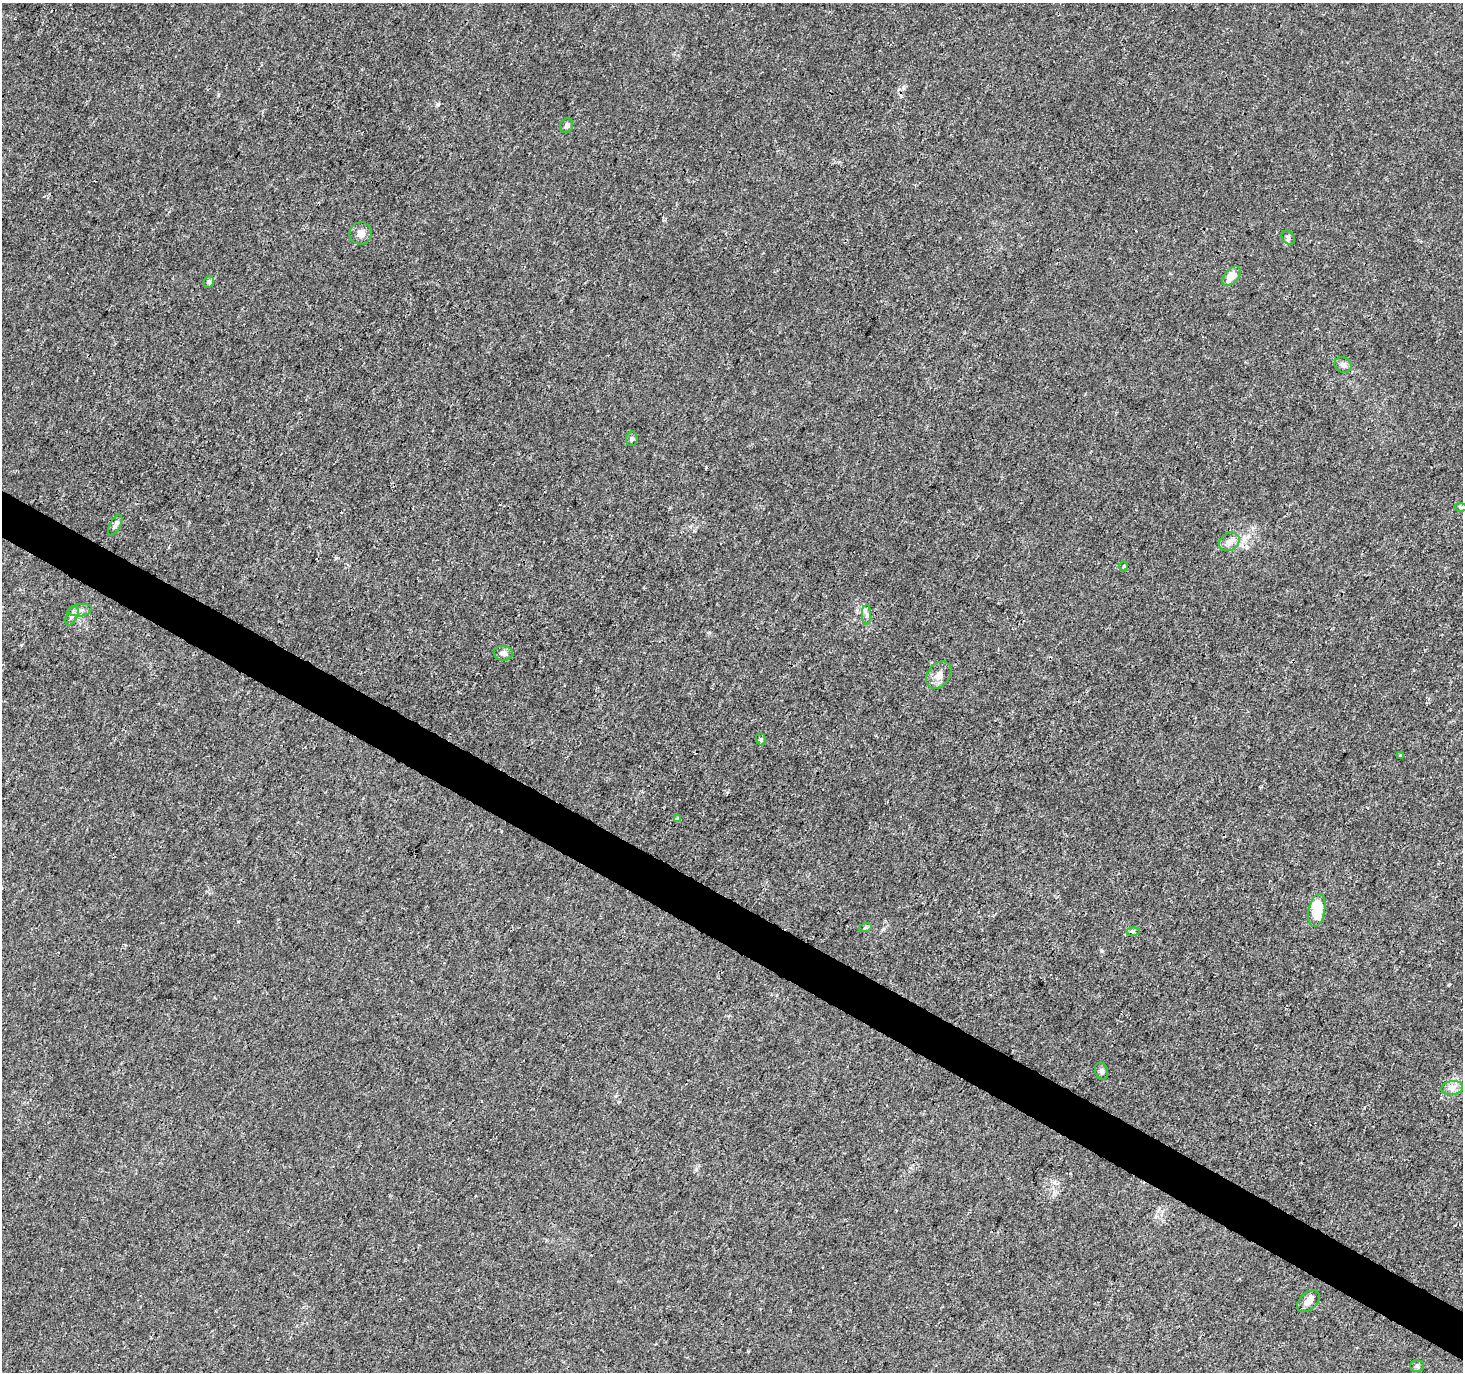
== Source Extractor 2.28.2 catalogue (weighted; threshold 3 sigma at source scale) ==
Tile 6 of 4 x 4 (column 2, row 2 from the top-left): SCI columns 1462-2922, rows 2932-4301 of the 5854 x 5930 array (HDU 1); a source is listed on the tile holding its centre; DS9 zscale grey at full resolution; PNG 1465 x 1374 px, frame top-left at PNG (2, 3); each listed source drawn as its Kron ellipse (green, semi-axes under 4 px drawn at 4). Shown black and unused: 4% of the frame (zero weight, under 3 of 4 exposures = <1% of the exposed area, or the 3 px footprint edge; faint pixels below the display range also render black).
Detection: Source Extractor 2.28.2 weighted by HDU 2 'WHT'; one run over the whole footprint, this tile lists its part. Background 0.00142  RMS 0.0013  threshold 0.00607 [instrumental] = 3 sigma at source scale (4.5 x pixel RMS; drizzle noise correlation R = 1.50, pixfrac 1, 0.0396/0.0396 arcsec/px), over >= 5 px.
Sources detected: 27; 1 inside a brighter object's white glare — neither listed nor drawn; the other 26 listed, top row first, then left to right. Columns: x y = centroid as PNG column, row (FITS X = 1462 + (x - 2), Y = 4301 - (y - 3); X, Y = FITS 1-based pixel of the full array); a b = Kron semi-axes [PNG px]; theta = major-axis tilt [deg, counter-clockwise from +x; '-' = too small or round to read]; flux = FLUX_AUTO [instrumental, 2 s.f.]
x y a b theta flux
567 125 7 6 - 0.34
361 233 11 11 - 0.97
1288 238 7 6 - 0.38
1231 276 11 7 48 2
209 282 6 5 - 0.29
1343 365 9 7 -33 0.5
632 439 7 5 84 0.32
1460 507 6 4 -10 0.17
115 525 11 5 62 0.51
1229 542 11 8 31 0.85
1124 566 5 3 - 0.11
80 610 12 6 6 0.56
867 615 10 4 -89 0.41
72 616 10 5 65 0.46
503 653 9 7 -6 0.8
939 675 15 11 52 1.1
761 739 6 4 -72 0.24
1401 755 4 3 - 0.18
678 818 3 3 - 0.62
1317 910 17 8 79 3.8
865 928 7 4 19 0.22
1133 931 7 4 0 0.25
1102 1071 9 6 -69 0.38
1452 1088 11 7 9 0.71
1308 1301 13 8 42 1.1
1417 1366 7 6 - 0.3
Unlisted compact peaks at least as high as the median listed source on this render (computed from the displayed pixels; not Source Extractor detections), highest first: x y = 438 104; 21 645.